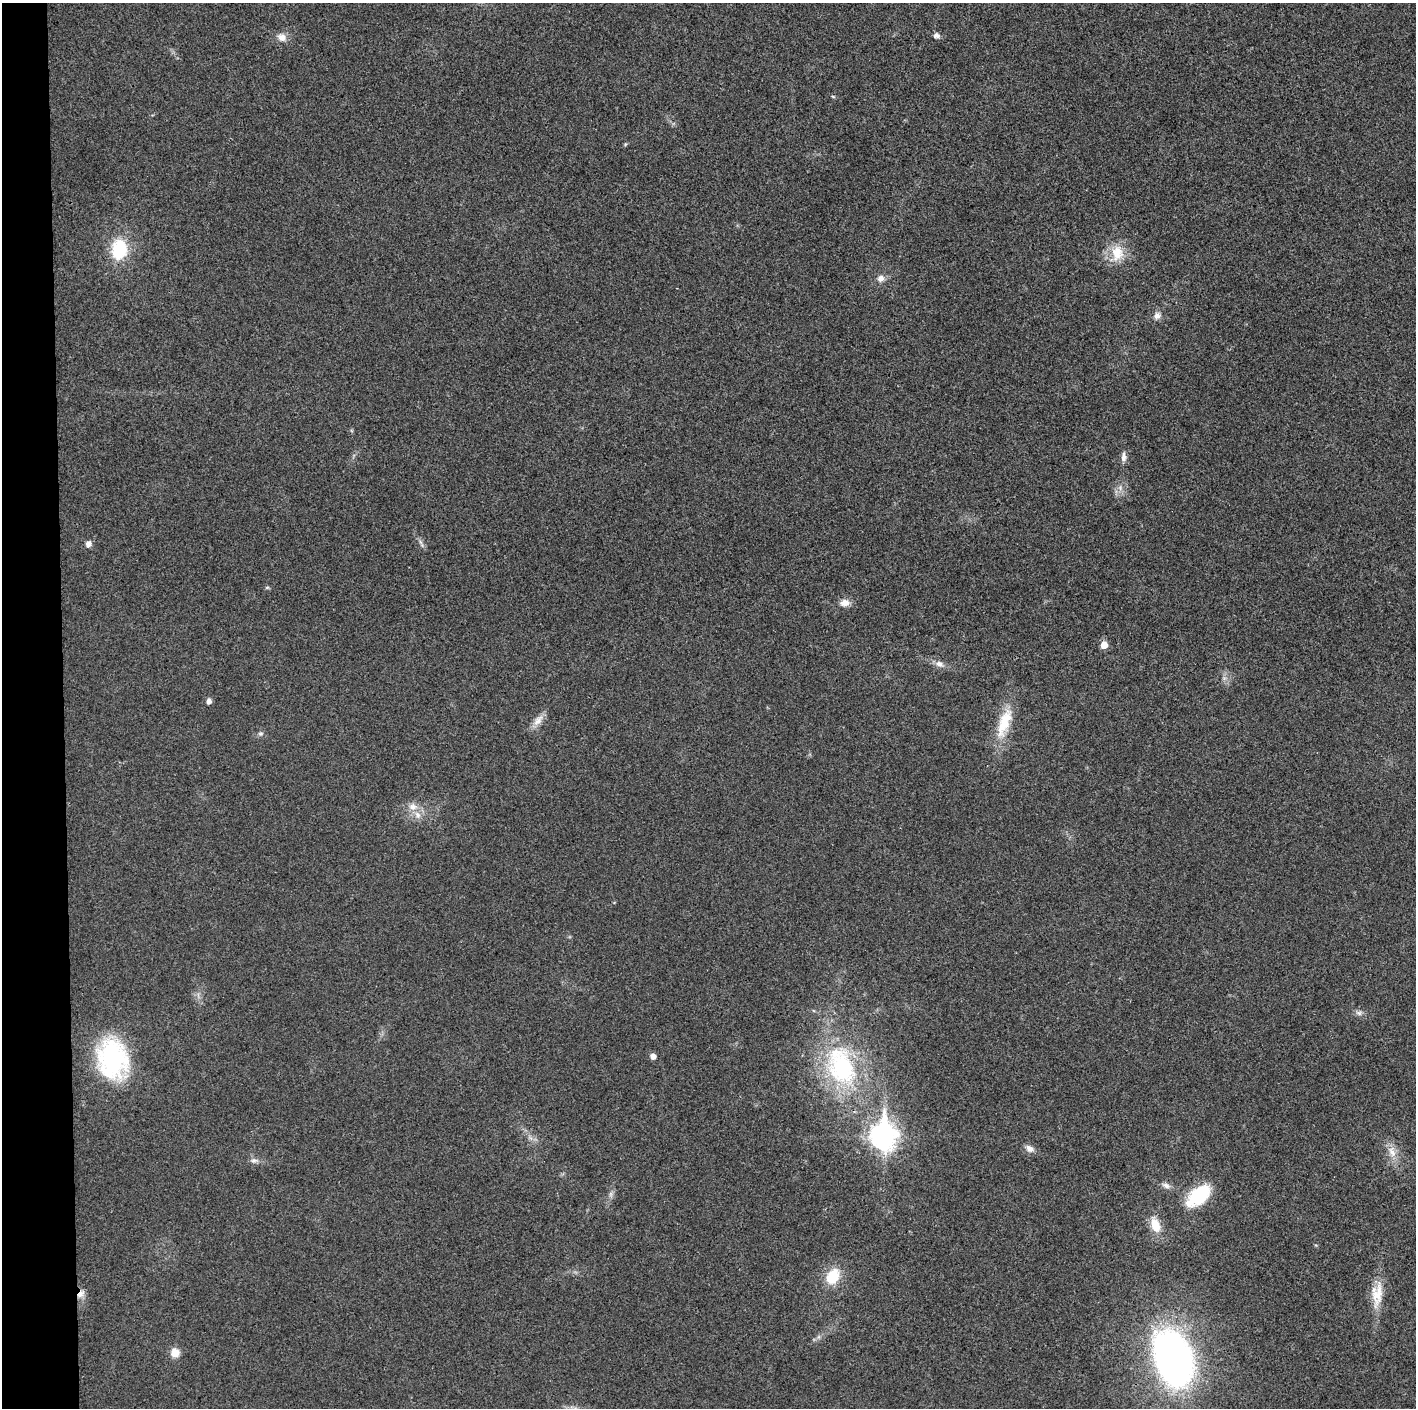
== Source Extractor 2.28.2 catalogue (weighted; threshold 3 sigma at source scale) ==
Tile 4 of 3 x 3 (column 1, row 2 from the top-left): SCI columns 1-1414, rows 1411-2816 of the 4242 x 4224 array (HDU 1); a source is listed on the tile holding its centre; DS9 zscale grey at full resolution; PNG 1418 x 1410 px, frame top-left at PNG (2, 3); no overlay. Shown black and unused: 4% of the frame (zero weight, under 3 of 4 exposures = <1% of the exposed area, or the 3 px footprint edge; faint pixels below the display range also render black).
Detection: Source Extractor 2.28.2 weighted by HDU 2 'WHT'; one run over the whole footprint, this tile lists its part. Background 0.0201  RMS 0.0055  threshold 0.0247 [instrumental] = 3 sigma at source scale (4.5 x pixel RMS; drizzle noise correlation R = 1.50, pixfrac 1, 0.05/0.05 arcsec/px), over >= 5 px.
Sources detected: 37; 1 inside a brighter listed object's ellipse — not listed separately; the other 36 listed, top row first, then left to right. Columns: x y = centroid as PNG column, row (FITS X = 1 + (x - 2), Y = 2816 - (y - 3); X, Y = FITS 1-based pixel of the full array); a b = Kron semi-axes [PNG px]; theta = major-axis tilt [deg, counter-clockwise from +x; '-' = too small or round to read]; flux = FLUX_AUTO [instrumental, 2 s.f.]
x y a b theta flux
937 35 7 6 - 1.9
282 37 13 11 -35 4.1
833 96 5 3 - 0.55
625 144 5 5 - 0.62
119 249 20 15 84 26
1117 253 24 16 83 12
881 278 9 9 - 3
1157 316 9 9 - 2.8
1124 457 13 6 -90 2.7
88 544 6 6 - 2.8
267 587 6 4 1 0.72
845 603 10 8 7 4.6
1104 645 5 5 - 7.5
939 664 11 8 -29 3
209 701 7 6 - 1.9
538 720 18 9 51 4.8
1004 722 45 15 70 19
260 734 8 5 6 1.2
413 807 13 10 -6 4.8
1359 1013 9 6 -15 1.8
653 1056 5 5 - 3.1
112 1058 37 28 -80 80
841 1066 61 37 -70 78
883 1136 11 9 -89 450
1029 1149 11 8 -29 3.3
1392 1152 18 9 -66 5.7
254 1160 10 6 2 2
1166 1186 11 7 -32 2.3
611 1194 7 4 72 1.3
1199 1196 32 17 39 26
1155 1225 14 9 -70 10
833 1277 16 12 60 16
81 1294 11 7 43 3.2
1377 1295 36 14 84 12
175 1353 9 9 - 6
1173 1358 58 35 -71 240
Overlapping masked pixels (flux is a lower limit): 1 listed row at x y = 81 1294